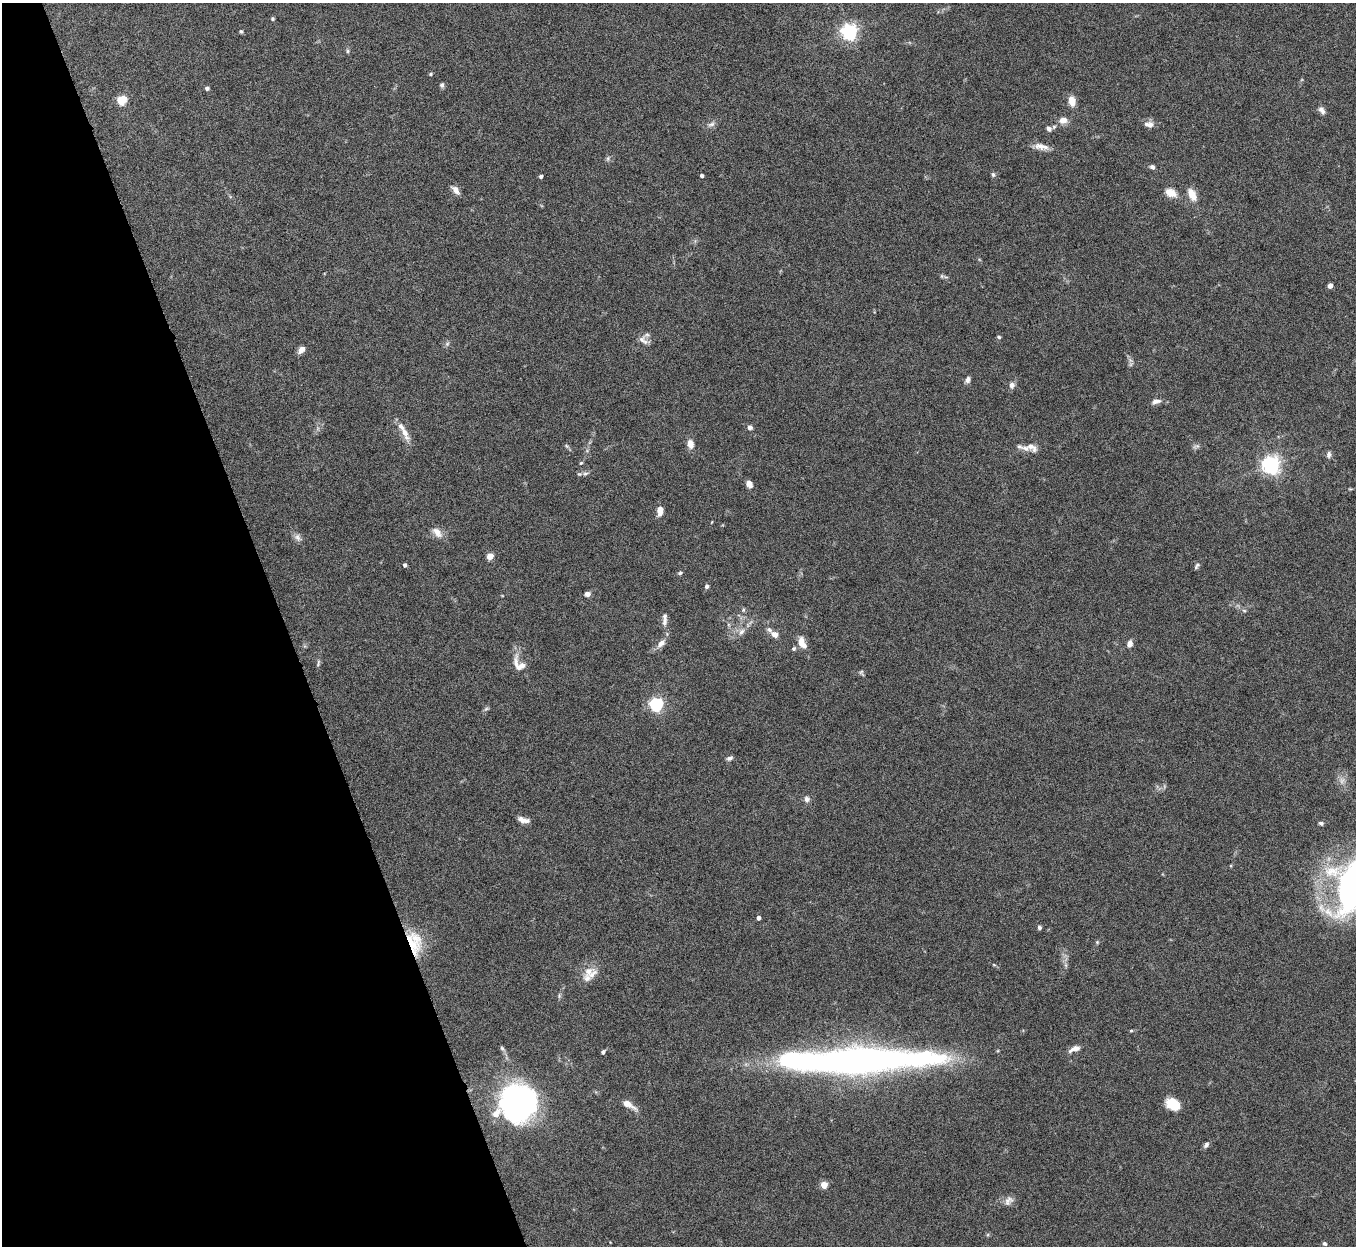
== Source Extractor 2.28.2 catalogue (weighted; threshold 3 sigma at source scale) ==
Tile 5 of 4 x 4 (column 1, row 2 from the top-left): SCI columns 2-1355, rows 2640-3883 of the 5422 x 5403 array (HDU 1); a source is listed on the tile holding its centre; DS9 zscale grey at full resolution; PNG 1358 x 1248 px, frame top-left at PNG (2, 3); no overlay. Shown black and unused: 21% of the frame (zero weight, under 5 of 10 exposures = <1% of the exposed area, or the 3 px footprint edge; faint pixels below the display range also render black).
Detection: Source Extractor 2.28.2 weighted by HDU 2 'WHT'; one run over the whole footprint, this tile lists its part. Background 0.145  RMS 0.0057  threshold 0.0235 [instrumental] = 3 sigma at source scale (4.09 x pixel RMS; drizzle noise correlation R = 1.36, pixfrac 0.8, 0.05/0.05 arcsec/px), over >= 5 px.
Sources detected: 103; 1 too faint to see at this stretch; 2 inside a brighter object's white glare — not listed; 9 inside a brighter listed object's ellipse — not listed separately; the other 91 listed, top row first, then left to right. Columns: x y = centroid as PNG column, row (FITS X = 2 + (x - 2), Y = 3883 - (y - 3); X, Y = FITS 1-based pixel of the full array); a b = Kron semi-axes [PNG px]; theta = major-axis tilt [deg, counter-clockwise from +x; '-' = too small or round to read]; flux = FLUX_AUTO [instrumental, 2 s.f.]
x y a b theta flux
273 19 4 4 - 0.74
241 31 5 4 - 0.75
849 32 6 6 - 190
348 51 5 5 - 0.83
431 74 5 3 - 0.71
442 85 6 5 - 1.2
207 88 4 4 - 1.4
122 100 5 5 - 28
1072 101 12 8 -80 5
1322 110 10 6 -51 2.1
1063 120 9 7 9 4.5
711 124 11 6 12 1.9
1149 124 13 8 -5 3
1049 129 8 6 -57 1.8
1041 147 20 8 -12 4.3
608 159 8 5 71 1.1
1152 167 6 5 - 1.4
993 174 6 5 - 1.1
541 176 4 3 - 1.3
702 176 3 3 - 1.4
456 190 11 6 -52 3.2
1171 193 14 9 -25 5.5
1192 194 15 8 -63 6.4
942 276 5 5 - 0.79
1330 285 4 4 - 4.1
999 337 5 4 - 0.8
641 339 10 8 -52 2.9
447 344 6 6 - 1.1
301 350 10 6 46 2.7
968 380 7 5 63 2
1012 385 7 6 - 2.4
1156 401 12 7 13 2.7
750 427 6 5 - 1.7
404 432 24 8 -63 5.7
690 444 10 7 -78 4.1
566 446 6 4 -87 0.78
1196 446 11 4 23 1.4
1031 447 16 8 -34 3.6
1329 454 9 6 84 1.6
581 463 5 4 - 0.66
1271 465 6 6 - 250
585 473 8 5 7 1.5
749 484 8 6 -61 3.4
660 511 12 7 88 3.8
712 522 4 2 - 0.37
437 532 16 9 -47 4.3
298 537 12 8 -55 2.4
490 556 5 4 - 8.8
405 565 4 3 - 1.3
1197 566 9 5 53 1.1
680 573 6 5 - 0.94
707 586 5 5 - 1.3
588 594 6 5 - 2.2
743 610 6 3 72 0.69
1244 611 6 4 -2 0.8
664 622 9 7 66 2
741 632 11 7 51 2.8
774 634 10 7 -29 3.1
661 643 14 7 46 3.7
802 643 16 8 -67 5.6
1130 644 6 5 - 3.6
794 648 6 5 - 1.1
318 663 12 3 75 1.1
518 665 22 13 -57 7.1
861 673 8 5 -62 0.97
656 704 6 6 - 110
486 709 8 4 36 0.95
729 758 8 5 22 1.4
807 799 7 7 - 2.1
523 820 12 5 -15 3.6
1321 823 6 4 -20 1.2
1353 885 63 32 75 180
758 918 4 4 - 1.8
1039 928 5 5 - 1.2
1097 942 5 4 - 0.7
412 944 35 16 -63 17
994 965 5 3 - 0.52
1066 965 7 4 -71 1.1
588 971 15 11 33 5.4
1131 1031 4 4 - 0.6
502 1048 7 5 -53 1
1075 1049 13 6 21 3.8
603 1052 5 4 - 1.4
860 1061 146 24 2 290
628 1104 18 6 -30 5.3
1173 1104 15 11 -34 11
516 1111 44 27 66 120
1206 1145 8 5 53 1.6
824 1185 5 4 - 9.8
1009 1201 14 9 46 3.2
1324 1244 5 4 - 1.1
Overlapping masked pixels (flux is a lower limit): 1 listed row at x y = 412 944
Isophote crosses this tile's border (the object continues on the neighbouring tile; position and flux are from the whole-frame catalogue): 1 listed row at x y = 1353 885